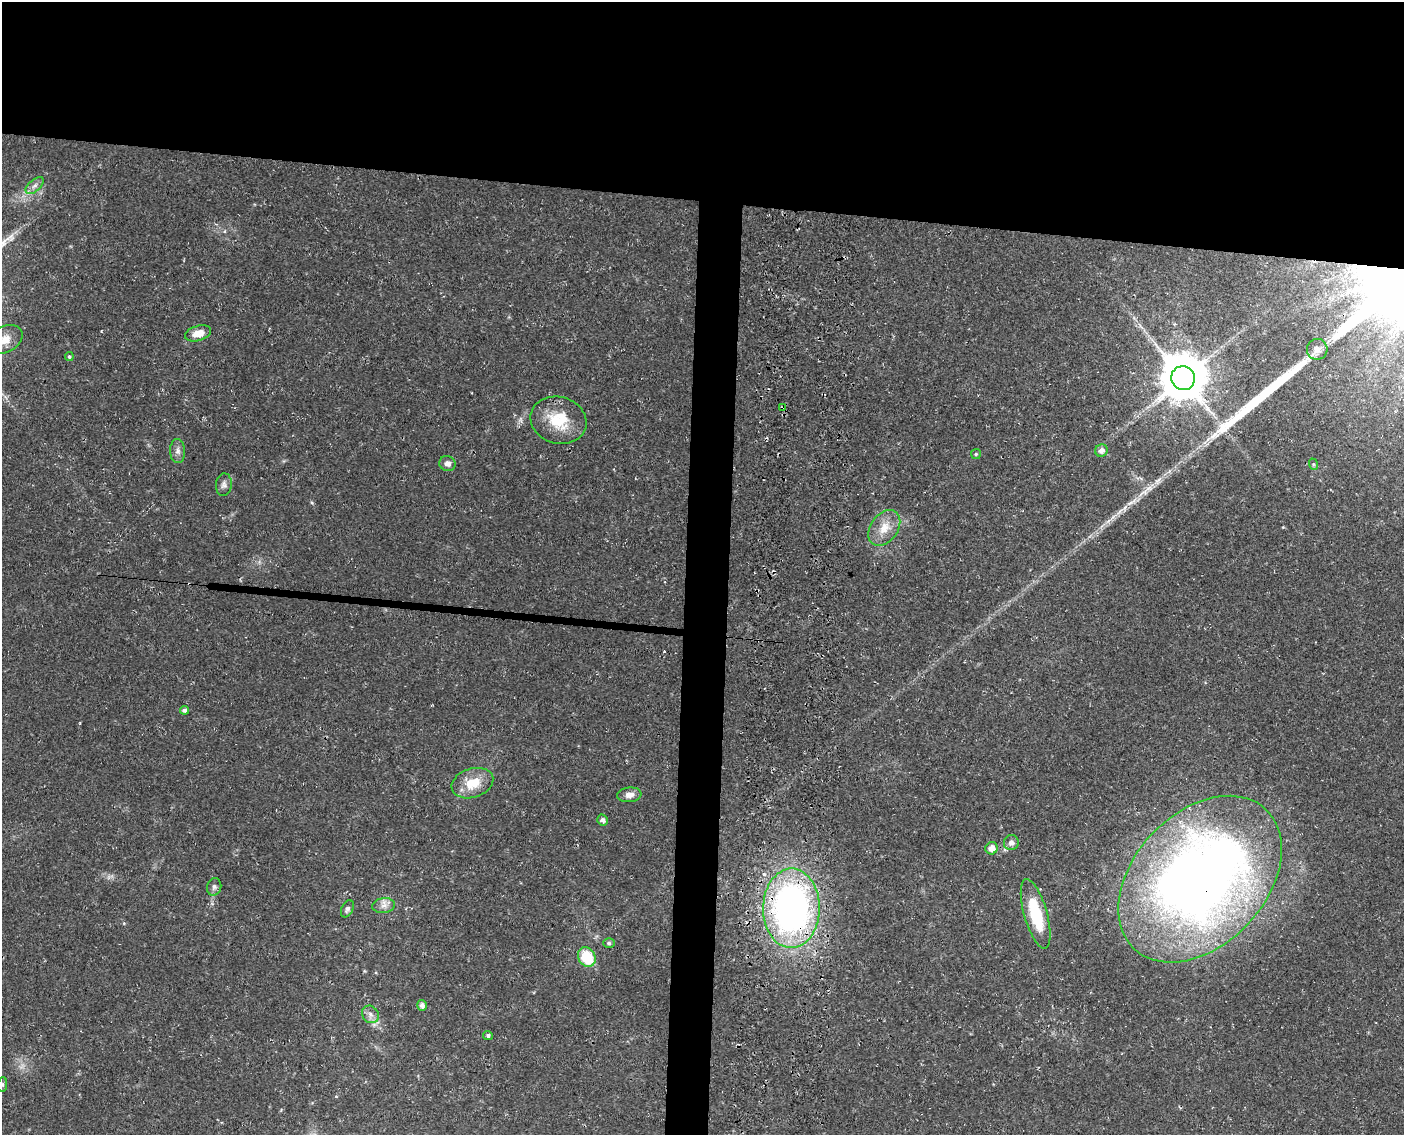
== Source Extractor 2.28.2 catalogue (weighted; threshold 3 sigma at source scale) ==
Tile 2 of 3 x 4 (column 2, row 1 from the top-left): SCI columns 1747-3148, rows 3409-4541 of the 4897 x 4553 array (HDU 1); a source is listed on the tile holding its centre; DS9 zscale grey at full resolution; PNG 1406 x 1137 px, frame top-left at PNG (2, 2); each listed source drawn as its Kron ellipse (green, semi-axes under 4 px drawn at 4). Shown black and unused: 20% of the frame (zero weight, under 3 of 4 exposures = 5% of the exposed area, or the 3 px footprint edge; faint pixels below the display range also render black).
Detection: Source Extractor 2.28.2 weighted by HDU 2 'WHT'; one run over the whole footprint, this tile lists its part. Background 0.0198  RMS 0.0035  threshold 0.0157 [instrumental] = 3 sigma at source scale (4.5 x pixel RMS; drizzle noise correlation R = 1.50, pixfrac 1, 0.0396/0.0396 arcsec/px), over >= 5 px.
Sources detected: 36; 2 cosmic-ray / hot-pixel residue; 1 long thin detection or spike segment (spike, bleed or trail) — neither listed nor drawn; the other 33 listed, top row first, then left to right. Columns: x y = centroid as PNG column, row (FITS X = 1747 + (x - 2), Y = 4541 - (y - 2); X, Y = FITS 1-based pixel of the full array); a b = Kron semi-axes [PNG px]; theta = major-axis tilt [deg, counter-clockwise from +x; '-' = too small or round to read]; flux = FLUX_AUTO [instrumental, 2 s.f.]
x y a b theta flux
35 186 11 5 41 1.6
198 333 13 7 16 3.8
5 340 19 13 29 5.2
1317 349 10 10 - 2.2
69 357 4 4 - 0.65
1183 378 12 12 - 1600
783 407 4 3 - 0.46
558 420 28 23 -16 12
178 451 12 7 -88 1.7
1101 451 6 6 - 1.7
976 454 5 4 - 0.42
447 464 8 7 - 1.6
1313 464 6 4 -72 0.46
224 485 11 8 86 1.4
884 528 20 13 54 5.6
184 710 4 4 - 1
472 783 21 14 18 8
629 795 12 7 6 2.2
602 820 5 5 - 1.2
1011 843 7 7 - 1.5
992 848 6 6 - 2.5
1200 879 96 66 47 340
214 887 9 7 75 1.1
384 906 11 7 7 1.9
791 908 40 28 89 140
347 909 9 5 64 1.1
1036 914 36 11 -74 17
609 943 6 5 - 0.6
587 957 10 8 -59 12
422 1005 5 5 - 1.3
370 1014 9 8 - 1.7
488 1035 5 4 - 0.73
2 1085 7 5 84 0.58
Overlapping masked pixels (flux is a lower limit): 3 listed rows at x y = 783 407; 1200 879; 791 908
Isophote crosses this tile's border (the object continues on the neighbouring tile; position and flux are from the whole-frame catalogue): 2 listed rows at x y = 5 340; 2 1085